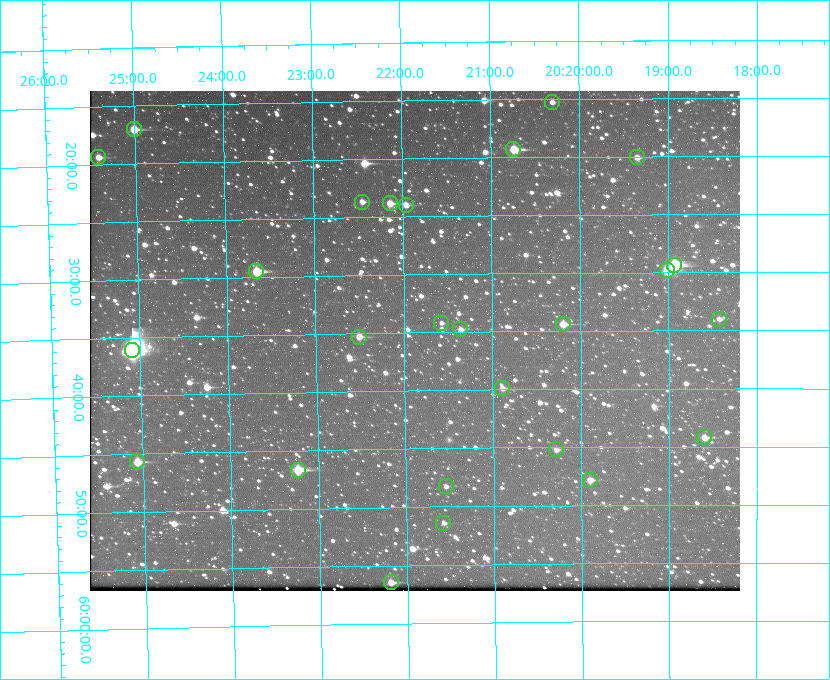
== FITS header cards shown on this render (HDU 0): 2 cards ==
NAXIS1  =                  650 / Width of table row in bytes
NAXIS2  =                  500 / Number of rows in table

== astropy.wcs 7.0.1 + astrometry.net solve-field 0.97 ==
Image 650 x 500 px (HDU 0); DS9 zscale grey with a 90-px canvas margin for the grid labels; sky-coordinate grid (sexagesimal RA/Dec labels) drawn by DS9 from the SOLVED WCS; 26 Tycho-2 reference stars matched to detected sources circled (green)
Header WCS: none
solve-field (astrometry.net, Tycho-2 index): SOLVED blind (the file carries no WCS)
Solved WCS: RA---TAN-SIP/DEC--TAN-SIP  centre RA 20:21:53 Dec +59:36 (305.47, +59.59 deg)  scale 5.17 arcsec/px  FOV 56.0' x 43.1'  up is -179 deg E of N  parity flipped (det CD > 0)
(file carries no celestial WCS; the grid is the blind solution)
Tycho-2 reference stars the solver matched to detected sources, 26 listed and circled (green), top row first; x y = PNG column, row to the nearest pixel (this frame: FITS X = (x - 90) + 1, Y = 500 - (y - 91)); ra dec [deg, ICRS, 3 dp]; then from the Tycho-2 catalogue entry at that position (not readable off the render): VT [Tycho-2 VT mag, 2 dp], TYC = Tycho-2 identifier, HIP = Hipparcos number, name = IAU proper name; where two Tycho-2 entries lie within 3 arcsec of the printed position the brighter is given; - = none
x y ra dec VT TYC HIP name
552 102 305.075 +59.254 11.10 3949-857-1 - -
134 129 306.252 +59.284 9.41 3949-1643-1 - -
513 149 305.185 +59.322 8.95 3949-1869-1 - -
98 157 306.353 +59.322 10.67 3949-467-1 - -
637 157 304.838 +59.335 10.93 3949-1877-1 - -
362 202 305.613 +59.394 10.81 3949-1261-1 - -
390 203 305.535 +59.397 10.37 3949-1383-1 - -
406 205 305.490 +59.400 10.79 3949-1179-1 - -
674 265 304.733 +59.490 8.93 3949-1451-1 - -
667 270 304.755 +59.496 9.37 3949-615-1 - -
256 271 305.915 +59.492 9.25 3949-1149-1 - -
719 319 304.607 +59.567 11.00 3949-1861-1 - -
441 323 305.394 +59.570 11.70 3949-405-1 - -
563 324 305.049 +59.573 10.18 3949-1099-1 - -
460 329 305.340 +59.579 10.98 3949-39-1 - -
359 337 305.628 +59.588 10.19 3949-1517-1 - -
132 350 306.271 +59.600 6.45 3949-2016-1 100714 -
502 388 305.223 +59.664 11.52 3949-1631-1 - -
704 437 304.649 +59.737 10.61 3949-735-1 - -
556 449 305.073 +59.753 11.06 3949-89-1 - -
137 461 306.265 +59.761 9.71 3949-555-1 - -
298 470 305.808 +59.778 8.73 3949-715-1 100545 -
590 480 304.976 +59.797 11.33 3949-1031-1 - -
446 486 305.387 +59.804 11.49 3949-285-1 - -
443 523 305.395 +59.857 11.71 3949-313-1 - -
391 582 305.548 +59.941 10.72 3949-815-1 - -